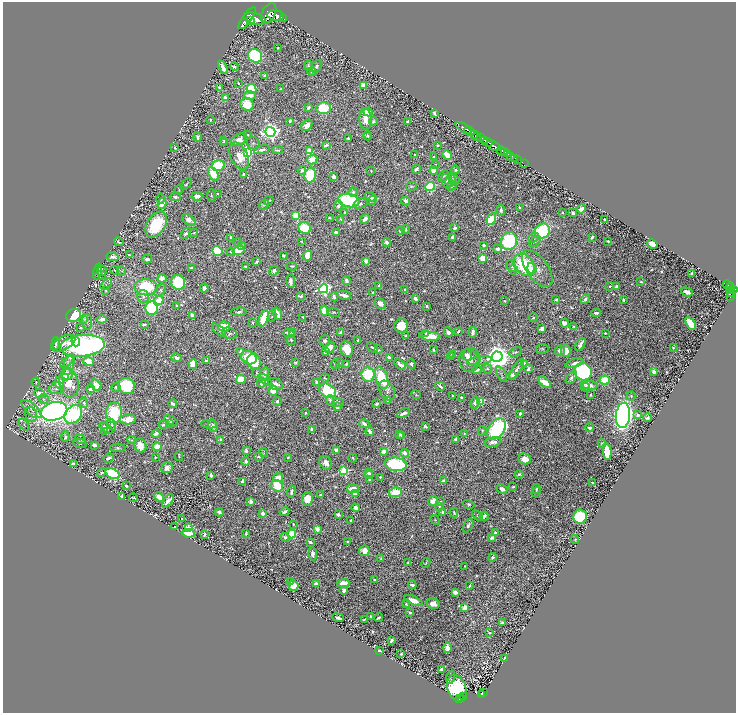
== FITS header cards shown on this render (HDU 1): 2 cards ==
NAXIS1  =                 1467
NAXIS2  =                 1422

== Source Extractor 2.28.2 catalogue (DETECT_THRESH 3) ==
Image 1467 x 1422 px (HDU 1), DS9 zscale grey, zoomed out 1/2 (1 PNG px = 2 x 2 image px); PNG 738 x 715 px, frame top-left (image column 2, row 1422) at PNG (3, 2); each listed source drawn as its Kron ellipse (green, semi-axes under 4 px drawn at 4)
Background 0.609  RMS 0.0075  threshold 0.0224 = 3 sigma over >= 5 px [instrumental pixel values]
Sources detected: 1060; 79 cannot appear on this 1/2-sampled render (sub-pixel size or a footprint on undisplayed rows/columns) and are neither listed nor drawn; of the other 981, the 500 brightest by FLUX_AUTO listed and drawn (481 fainter detections omitted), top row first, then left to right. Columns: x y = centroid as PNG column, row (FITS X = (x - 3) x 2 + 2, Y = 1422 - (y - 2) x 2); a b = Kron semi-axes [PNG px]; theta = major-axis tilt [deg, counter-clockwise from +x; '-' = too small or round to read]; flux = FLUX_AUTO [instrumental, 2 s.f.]
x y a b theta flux
269 13 11 6 63 2800
276 16 8 5 -10 2400
247 18 13 4 54 2400
255 19 11 5 -16 2800
284 19 2 1 - 110
250 21 4 2 - 470
278 48 2 2 - 2.6
255 56 7 6 - 180
308 66 5 3 - 4.2
316 66 7 5 53 4.2
223 67 7 3 -68 20
234 67 4 3 - 3.3
312 72 4 4 - 2.8
265 76 3 3 - 2.6
238 83 3 2 - 1.9
363 85 4 3 - 48
220 88 3 3 - 8.8
251 89 5 4 - 110
280 89 3 2 - 2.2
250 95 6 4 0 13
225 98 4 3 - 11
247 104 7 6 - 33
308 108 4 2 - 3.3
324 108 7 6 - 67
368 112 4 4 - 33
434 113 3 2 - 4.2
366 119 10 6 -86 21
210 120 4 3 - 2.4
290 121 3 3 - 2.1
373 121 4 3 - 3.1
407 122 3 2 - 4.9
307 125 6 4 47 10
464 128 9 2 -32 1200
469 131 5 2 - 900
270 132 5 5 - 900
248 135 2 2 - 2
474 135 3 2 - 200
368 136 4 3 - 1.9
198 137 4 3 - 3.6
477 137 3 2 - 120
348 138 3 2 - 3.9
480 138 4 2 - 540
224 140 3 3 - 2.3
239 140 9 5 29 13
484 140 2 2 - 320
488 142 5 2 - 430
223 143 4 3 - 3.6
253 143 7 6 - 3.3
326 145 4 2 - 4.6
438 145 3 2 - 2.1
494 146 8 3 -28 1400
175 148 2 2 - 3.4
262 150 8 3 13 6.3
278 150 5 3 - 3.1
310 151 4 4 - 34
502 151 5 2 - 810
504 152 2 1 - 280
247 153 4 4 - 240
415 154 2 2 - 2.8
507 154 3 2 - 170
447 155 5 3 - 21
239 156 14 8 -64 26
511 156 2 2 - 110
434 157 3 2 - 3.2
515 158 2 1 - 22
312 159 5 4 - 21
517 159 2 1 - 17
524 164 2 1 - 11
435 165 3 3 - 1.7
218 166 7 5 16 94
416 169 4 2 - 4.5
302 170 4 3 - 5
434 170 4 3 - 33
455 170 4 3 - 2.6
371 171 3 3 - 2.1
213 174 7 4 -62 33
244 174 3 3 - 3.4
310 175 7 5 76 91
444 176 6 3 46 2.7
334 177 4 3 - 6.9
454 179 6 4 -44 3.1
450 180 6 5 - 6.7
447 181 7 5 -73 3.7
186 184 7 3 40 2.6
411 186 5 3 - 3.1
430 186 5 4 - 170
452 186 5 4 - 3.2
179 189 5 2 - 2.2
353 192 5 4 - 5.1
217 193 2 2 - 2.4
211 195 6 4 -85 2.1
197 196 5 3 - 13
175 197 5 4 - 4.8
371 197 6 4 -30 5.2
161 199 5 4 - 3
349 200 10 6 -12 170
372 200 5 3 - 2.2
268 201 5 2 - 4.2
406 201 4 3 - 6.1
162 204 5 3 - 25
360 204 7 4 17 5.3
264 205 5 3 - 4
338 206 5 3 - 4.4
519 207 3 2 - 1.9
581 209 4 3 - 14
501 210 6 3 -89 5.3
562 212 2 2 - 1.8
345 213 3 2 - 4.9
573 213 3 3 - 4.4
296 215 4 3 - 47
329 218 2 2 - 2
341 219 4 2 - 2.3
365 219 5 3 - 9.1
491 219 6 4 62 63
189 220 8 4 -31 11
605 220 3 2 - 2.7
156 224 14 9 58 82
305 228 6 5 - 59
455 228 3 2 - 15
406 230 4 3 - 2.3
400 231 3 3 - 5.8
542 231 8 7 - 140
336 232 3 2 - 8.7
194 233 4 2 - 2
186 234 6 3 54 3.6
453 237 3 3 - 7.7
534 237 6 3 39 2.5
592 237 3 2 - 4.7
231 238 4 2 - 2.8
301 241 3 2 - 1.9
509 241 9 8 - 150
608 241 3 2 - 3.1
119 242 5 3 - 2.4
238 242 4 3 - 1.8
387 242 4 3 - 6.7
535 242 7 3 47 3
652 244 5 3 - 24
484 245 3 2 - 6.3
242 246 4 3 - 3.6
497 249 3 2 - 11
217 251 5 4 - 86
238 251 6 4 18 72
231 252 4 3 - 2.5
129 255 3 2 - 1.8
283 255 3 2 - 3.3
308 255 5 4 - 28
112 257 6 4 -11 5.3
483 258 4 4 - 36
147 259 5 3 - 6.7
366 261 4 3 - 6.7
257 262 4 2 - 3.1
524 265 12 9 -52 130
245 266 3 2 - 3.9
292 266 5 2 - 2.3
511 266 6 3 -61 3.4
191 268 3 2 - 4.3
532 268 5 4 - 15
537 269 21 10 -54 21
115 270 4 3 - 1.9
513 270 5 4 - 3.8
102 271 5 4 - 3.3
122 271 4 4 - 2.4
274 271 5 4 - 4.9
98 272 8 3 77 2.4
691 274 3 2 - 2.4
100 275 6 3 17 2.4
162 278 4 4 - 12
291 281 7 3 -83 11
346 281 5 4 - 5.3
178 282 7 7 - 120
641 282 3 3 - 2.7
106 284 7 3 40 1.9
379 285 4 2 - 5.2
728 285 5 2 - 140
610 286 4 3 - 2
616 286 3 2 - 5.1
146 287 11 8 1 110
730 287 4 2 - 120
204 288 4 3 - 8.7
324 289 4 4 - 320
106 290 2 2 - 2
160 290 7 4 51 4.1
405 290 3 3 - 1.7
734 290 3 2 - 300
732 291 2 2 - 120
373 292 2 2 - 5
687 292 6 3 -22 10
731 293 3 2 - 86
344 295 7 3 -10 11
143 296 6 5 - 4.6
301 296 3 2 - 2.7
334 297 4 2 - 4.8
730 297 3 1 - 16
415 298 4 3 - 7.6
556 299 3 2 - 2.5
585 299 5 3 - 6.7
623 300 3 2 - 2.6
159 301 5 3 - 38
504 301 3 2 - 2.2
380 304 6 5 - 13
176 306 4 2 - 2
426 306 3 2 - 2.5
152 308 7 6 - 290
324 310 5 4 - 33
239 312 7 4 3 4.4
334 312 6 3 -13 2.2
596 313 5 3 - 5.6
277 314 6 3 -66 20
73 315 7 6 - 130
192 316 4 3 - 12
272 316 6 3 78 2.6
303 317 2 2 - 2.3
264 318 9 3 71 54
533 318 4 3 - 2.9
84 319 4 4 - 2
102 319 4 3 - 9.5
87 322 8 5 -84 4.1
252 322 3 3 - 2.1
564 323 4 3 - 7.4
690 323 7 4 -57 82
144 324 3 2 - 1.9
224 326 6 5 - 23
401 326 7 6 - 41
80 327 3 3 - 2.3
574 327 3 2 - 2.3
542 329 4 3 - 13
219 330 8 3 -41 2.5
458 331 3 2 - 3.3
292 332 3 2 - 2.7
341 332 4 3 - 7.2
448 332 5 4 - 8.1
473 332 5 3 - 8.2
229 333 7 5 -22 4.3
289 333 6 4 -22 8.5
425 333 3 2 - 1.9
605 333 2 2 - 1.7
406 336 4 2 - 2.3
430 336 10 4 -6 28
291 340 5 3 - 2.8
358 340 3 2 - 3
76 341 5 3 - 50
325 341 5 5 - 4.2
63 343 13 6 28 18
56 344 6 2 86 2.6
580 344 7 2 59 8.2
82 346 23 10 5 820
330 347 6 5 - 17
373 348 6 3 -39 3.1
673 348 2 2 - 1.7
347 349 8 6 -70 40
542 349 6 5 - 2.3
378 350 4 2 - 2.5
433 350 2 2 - 3.2
240 351 3 2 - 5.1
560 351 5 5 - 7.9
566 351 6 5 - 18
325 352 3 3 - 5.4
516 352 7 3 22 2.5
453 354 4 3 - 1.9
467 355 5 5 - 13
472 356 9 7 -41 7.2
450 357 4 3 - 2.4
497 357 5 5 - 2400
176 358 5 3 - 7.4
249 358 8 6 -26 83
389 358 3 3 - 8.8
469 360 12 9 -72 16
88 361 5 4 - 31
206 361 2 2 - 3.9
254 361 8 6 -68 46
479 361 12 4 9 4.3
67 362 7 4 35 3.2
295 362 3 3 - 2.2
339 363 4 3 - 2.2
574 363 9 4 19 7.5
69 364 11 5 75 7
193 364 5 4 - 28
335 364 5 3 - 3.6
346 364 4 2 - 2.6
400 364 6 3 -38 11
411 364 5 3 - 4.8
524 364 4 3 - 9.6
487 369 4 4 - 2.9
517 369 12 4 58 5.2
528 369 3 3 - 6.3
477 370 5 2 - 7.3
583 372 9 8 - 320
654 372 4 3 - 5.1
257 373 4 3 - 2.3
67 374 5 5 - 13
264 374 7 4 80 9.7
501 374 8 3 -62 2.6
368 375 7 6 - 71
512 375 3 3 - 5.8
66 377 4 3 - 10
325 378 4 3 - 1.9
382 378 11 6 -70 76
571 378 7 4 55 5.5
241 379 5 4 - 35
265 380 8 4 -39 3.8
605 380 5 4 - 64
36 382 4 3 - 1.8
317 382 3 3 - 11
544 382 7 3 -33 27
59 383 6 4 -90 23
69 383 14 9 -81 28
261 383 5 3 - 13
276 384 7 5 -28 10
96 385 6 5 - 16
589 385 8 3 -9 17
126 386 8 8 - 100
440 386 5 2 - 4.9
116 387 4 3 - 3.3
585 387 5 3 - 5.2
57 388 8 5 16 5.4
91 389 4 3 - 4.3
273 390 5 5 - 25
387 390 10 7 -60 6.1
328 391 9 6 -30 110
40 393 5 4 - 14
416 395 5 2 - 1.8
453 395 2 2 - 2
591 395 3 2 - 2.1
631 396 4 3 - 2
461 397 2 2 - 2.4
44 399 5 4 - 2.7
330 400 4 4 - 2.5
388 400 4 3 - 6.7
277 401 4 3 - 4.6
480 401 3 3 - 95
84 402 5 4 - 4.5
338 403 5 4 - 1.9
475 403 6 3 79 6.6
173 404 4 2 - 5.5
377 404 3 2 - 5.5
337 407 3 3 - 5.4
32 409 12 5 -40 6.8
54 411 13 9 13 1000
114 413 10 8 88 88
305 413 3 2 - 2.1
404 413 7 3 29 10
520 413 4 2 - 3.1
31 414 7 6 - 4.9
73 414 10 7 48 150
623 415 12 7 85 1000
638 415 3 3 - 4.5
648 418 4 2 - 3.4
128 419 8 5 3 30
171 420 7 3 -26 3.8
170 423 4 3 - 3.8
209 424 8 3 -4 2.4
364 424 5 3 - 5.7
24 425 6 3 -53 1.7
111 425 6 4 -63 2.6
163 425 4 3 - 3.5
213 426 7 4 -71 7.7
425 427 3 2 - 4.4
106 428 7 4 -37 9.3
590 428 4 3 - 6.3
312 429 3 3 - 6.5
497 429 12 7 54 290
105 431 4 2 - 1.8
370 431 4 3 - 6.6
482 431 5 2 - 1.8
464 433 3 3 - 2.1
156 434 4 3 - 4.7
399 434 4 2 - 2.8
402 435 3 3 - 2.4
65 437 5 3 - 3.8
80 439 5 3 - 2.7
132 440 4 3 - 2
221 440 4 3 - 2.8
456 440 3 3 - 8.4
493 442 8 4 9 11
80 443 7 3 -9 2.4
602 443 4 4 - 3.2
94 445 3 2 - 14
140 445 7 6 - 24
157 447 4 4 - 31
118 448 7 3 1 2.8
336 450 3 3 - 9
246 451 3 2 - 7.5
383 451 3 2 - 18
607 452 8 3 -86 78
264 453 4 3 - 1.7
404 453 4 3 - 12
179 456 5 3 - 1.8
259 456 4 3 - 3.3
155 457 4 3 - 2
288 457 3 3 - 1.8
109 458 5 2 - 7.7
353 458 4 2 - 1.9
525 459 6 5 - 16
246 461 4 3 - 6.1
73 463 3 3 - 2.3
326 463 7 5 -53 13
396 464 11 7 -8 130
167 468 6 5 - 12
344 471 4 4 - 160
101 473 5 3 - 2.3
368 473 3 2 - 2.4
113 474 8 4 -28 170
519 474 4 3 - 2.7
369 475 4 4 - 6.7
211 476 3 3 - 5.6
380 477 3 2 - 1.8
278 478 5 3 - 19
369 479 2 2 - 2.7
243 481 4 3 - 8.3
443 481 4 3 - 4.9
593 483 4 2 - 4
126 486 3 2 - 3.1
277 486 6 5 - 75
513 487 3 2 - 2
353 489 6 3 6 24
502 489 6 3 -28 7.9
536 489 5 3 - 1.9
291 492 6 3 75 4
395 492 6 4 7 40
536 492 5 3 - 2.7
321 494 2 2 - 3.6
355 494 3 3 - 15
122 496 4 2 - 2.6
159 497 5 4 - 23
134 498 4 2 - 2.4
307 499 7 5 86 26
168 501 8 3 50 11
433 501 5 4 - 14
251 502 3 3 - 8.7
440 502 3 3 - 2.6
469 504 6 4 -16 3.5
439 506 3 3 - 2
356 508 4 3 - 10
219 512 4 3 - 5.2
284 512 5 2 - 6.6
443 512 3 3 - 7.4
263 513 4 3 - 12
454 513 5 3 - 2.6
338 515 3 3 - 8.7
477 515 6 3 -40 2.3
484 516 4 3 - 7.3
580 516 7 6 - 150
182 519 2 2 - 2.6
351 520 2 2 - 5.5
435 520 5 4 - 2.5
293 524 2 2 - 3
468 525 7 4 61 4.5
175 527 3 2 - 2.9
188 528 4 3 - 18
317 529 4 3 - 14
495 532 3 3 - 2.7
188 533 6 4 -7 67
205 534 3 2 - 4.3
246 534 4 2 - 2
292 534 4 4 - 72
285 537 4 4 - 4
492 538 3 3 - 6.6
575 540 4 2 - 1.7
310 542 4 2 - 5.5
348 542 2 2 - 1.8
364 551 5 5 - 14
313 554 6 4 -85 5.7
492 557 4 3 - 3.7
381 558 3 2 - 2.2
407 563 4 3 - 2
426 563 5 2 - 2
465 566 2 2 - 2.7
375 580 3 2 - 3.2
291 582 3 2 - 3.5
343 583 6 4 5 22
316 584 3 3 - 13
412 585 4 2 - 6.2
470 585 3 2 - 1.9
293 586 5 5 - 18
344 591 4 3 - 7.6
455 592 3 3 - 14
414 600 9 3 -22 26
406 604 4 2 - 2.8
433 604 7 5 -11 14
465 607 3 3 - 44
410 612 2 2 - 3.8
371 616 3 2 - 2.2
338 618 6 3 -21 7.1
378 618 4 2 - 3.3
364 619 3 2 - 1.7
502 622 3 3 - 3.1
489 633 4 3 - 2.9
391 641 3 2 - 7.3
447 648 5 4 - 12
379 650 3 2 - 3.7
401 654 2 2 - 3
504 658 4 2 - 2.1
442 669 3 2 - 11
450 677 6 2 73 1.8
457 688 14 9 -68 130
483 693 2 1 - 21
482 695 3 2 - 71
463 696 2 1 - 16
462 698 2 2 - 38
460 699 2 1 - 24
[481 fainter detections neither listed nor drawn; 79 sub-pixel or undisplayed-footprint detections neither listed nor drawn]